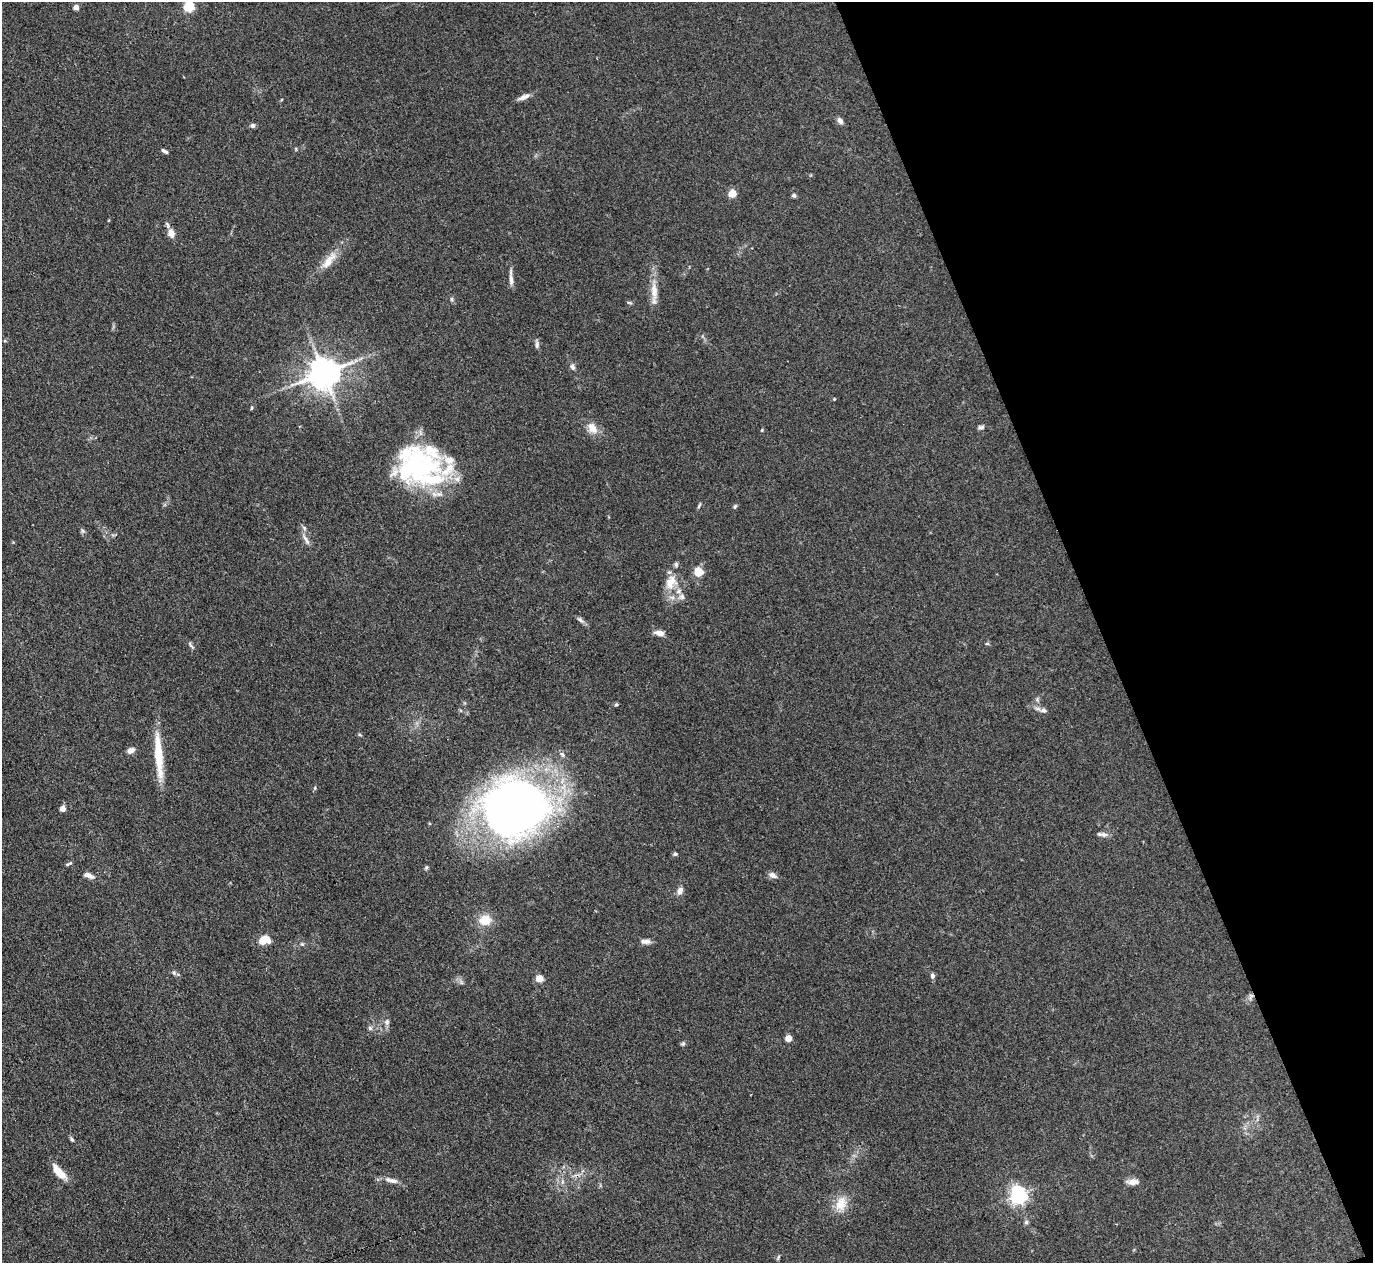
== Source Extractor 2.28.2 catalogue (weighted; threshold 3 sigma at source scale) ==
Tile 12 of 4 x 4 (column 4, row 3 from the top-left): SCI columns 4116-5486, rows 1541-2801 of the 5489 x 5476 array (HDU 1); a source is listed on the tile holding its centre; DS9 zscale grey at full resolution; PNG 1375 x 1265 px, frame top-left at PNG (2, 2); no overlay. Shown black and unused: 20% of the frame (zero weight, under 3 of 4 exposures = <1% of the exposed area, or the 3 px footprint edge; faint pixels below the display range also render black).
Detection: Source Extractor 2.28.2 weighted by HDU 2 'WHT'; one run over the whole footprint, this tile lists its part. Background 0.114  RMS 0.0067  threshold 0.03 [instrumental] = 3 sigma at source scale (4.5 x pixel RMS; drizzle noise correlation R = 1.50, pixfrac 1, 0.05/0.05 arcsec/px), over >= 5 px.
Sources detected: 75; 1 inside a brighter object's white glare — not listed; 6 inside a brighter listed object's ellipse — not listed separately; the other 68 listed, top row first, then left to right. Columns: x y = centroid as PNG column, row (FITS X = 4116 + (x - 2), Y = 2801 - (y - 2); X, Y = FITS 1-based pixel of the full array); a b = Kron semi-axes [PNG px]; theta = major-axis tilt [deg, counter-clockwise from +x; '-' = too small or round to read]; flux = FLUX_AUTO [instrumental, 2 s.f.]
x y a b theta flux
76 7 4 4 - 5
189 7 5 5 - 52
524 97 16 6 21 3.6
840 121 8 6 -58 2.7
253 126 6 5 - 1.9
164 151 9 4 -29 1.7
732 194 5 5 - 20
794 195 5 5 - 1.6
171 233 10 7 -70 5.7
329 260 32 10 52 11
511 278 22 5 -86 3.7
654 291 28 9 -88 9.1
452 299 6 4 -89 1
629 303 7 3 -9 0.88
537 345 10 5 89 1.8
573 366 9 6 -72 2
324 373 9 8 - 1300
834 399 3 3 - 0.5
252 408 5 3 - 0.71
981 427 8 5 15 1.7
592 428 17 11 -58 7.1
762 430 5 3 - 0.62
416 469 62 36 9 93
699 506 8 3 63 0.97
735 506 6 4 62 1
304 528 7 5 -47 1.5
83 531 6 5 - 1.2
306 540 17 5 -60 3.3
698 572 10 9 - 9.1
671 582 21 15 65 12
682 597 9 8 - 3
580 620 12 4 -36 2
659 633 12 6 -10 3.9
987 644 6 4 0 0.78
191 645 14 3 -49 1.5
616 704 5 4 - 0.9
1043 710 8 7 - 2.2
131 750 9 6 28 3.3
159 755 54 8 -85 24
515 808 58 51 -6 490
63 809 4 4 - 6.2
1102 834 14 5 -7 2.6
675 854 6 4 -1 1.1
69 864 9 3 31 1.1
88 875 15 6 -22 3.6
773 875 11 6 -25 3.2
680 891 9 7 65 3.6
485 920 12 11 - 12
263 941 10 8 75 6.3
645 941 13 6 1 3
302 944 5 5 - 0.87
174 973 6 5 - 1.3
932 976 7 5 -78 1.8
539 979 5 5 - 17
461 982 7 4 -72 1.3
1251 997 11 6 66 2.5
387 1022 9 6 -81 2.2
370 1028 6 5 - 1.6
788 1038 5 5 - 10
683 1044 7 5 43 1.1
72 1139 7 4 -53 1.2
59 1172 21 8 -49 8.9
391 1180 20 6 -13 4.5
1132 1182 15 7 -1 4.4
1018 1195 6 6 - 270
841 1204 22 15 67 11
1026 1222 6 5 - 1.5
778 1257 6 4 71 0.86
Overlapping masked pixels (flux is a lower limit): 1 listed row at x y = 1251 997
Isophote crosses this tile's border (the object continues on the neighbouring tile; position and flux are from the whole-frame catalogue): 1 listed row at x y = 189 7